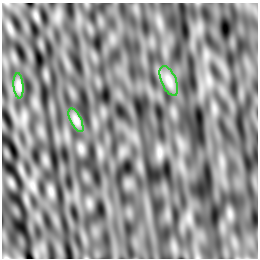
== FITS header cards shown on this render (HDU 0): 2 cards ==
NAXIS1  =                  256         /
NAXIS2  =                  256         /

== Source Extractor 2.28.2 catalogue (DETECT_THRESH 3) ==
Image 256 x 256 px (HDU 0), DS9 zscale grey, 1 PNG px = 1 image px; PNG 260 x 260 px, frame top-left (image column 1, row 256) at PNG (2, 3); each listed source drawn as its Kron ellipse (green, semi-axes under 4 px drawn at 4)
Background 1.20e-05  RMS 4.4e-04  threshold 0.00132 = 3 sigma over >= 5 px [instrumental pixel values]
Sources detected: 3; all 3 listed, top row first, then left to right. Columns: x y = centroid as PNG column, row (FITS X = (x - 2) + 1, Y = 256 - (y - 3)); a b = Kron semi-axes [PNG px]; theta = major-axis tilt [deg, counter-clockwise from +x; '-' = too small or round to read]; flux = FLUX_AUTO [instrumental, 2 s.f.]
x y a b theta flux
169 81 16 7 -66 0.23
19 86 12 5 -85 0.12
76 120 13 5 -64 0.14